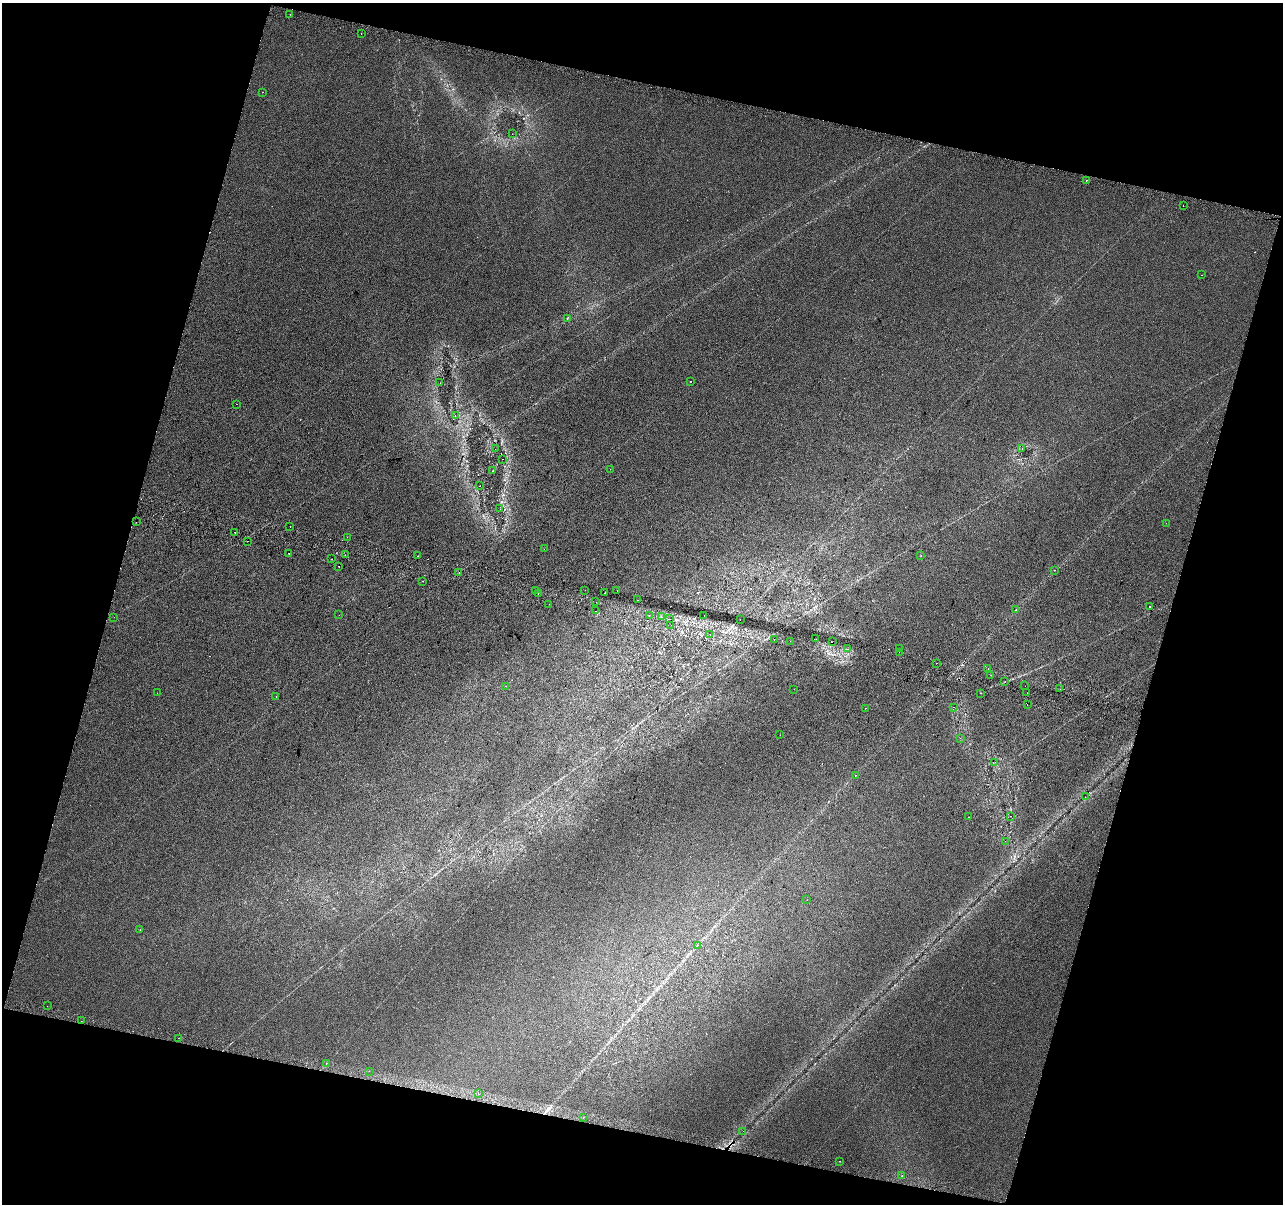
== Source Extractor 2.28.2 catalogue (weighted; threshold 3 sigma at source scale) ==
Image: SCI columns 21-5142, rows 326-5131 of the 5153 x 5395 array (HDU 1 of 3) = the unmasked area's bounding box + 8 px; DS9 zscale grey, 4 x 4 block average (1 PNG px = mean of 4 x 4 image px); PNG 1285 x 1206 px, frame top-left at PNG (2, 3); each listed source drawn as its Kron ellipse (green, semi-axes under 4 px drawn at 4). Shown black and unused: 31% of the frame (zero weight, under 2 of 3 exposures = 2% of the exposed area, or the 3 px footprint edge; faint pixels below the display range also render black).
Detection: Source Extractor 2.28.2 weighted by HDU 2 'WHT'. Background 0.00743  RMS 0.007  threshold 0.0315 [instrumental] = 3 sigma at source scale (4.5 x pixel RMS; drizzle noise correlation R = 1.50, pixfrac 1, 0.0396/0.0396 arcsec/px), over >= 5 px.
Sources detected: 121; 22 cosmic-ray / hot-pixel residue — neither listed nor drawn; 1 coinciding with a brighter row at this scale — not listed separately; the other 98 listed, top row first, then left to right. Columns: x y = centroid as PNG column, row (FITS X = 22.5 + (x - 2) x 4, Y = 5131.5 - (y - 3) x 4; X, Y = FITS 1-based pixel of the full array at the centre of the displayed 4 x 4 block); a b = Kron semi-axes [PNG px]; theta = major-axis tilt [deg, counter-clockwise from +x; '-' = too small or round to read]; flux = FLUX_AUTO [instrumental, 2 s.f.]
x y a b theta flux
290 14 2 2 - 2.6
361 33 2 2 - 4.1
263 92 2 2 - 1.2
512 134 2 2 - 0.67
1086 180 2 2 - 2.4
1183 206 2 2 - 3
1202 275 2 2 - 1
567 318 2 2 - 3.5
690 381 2 2 - 3.2
440 383 2 2 - 0.6
237 404 2 2 - 3.7
455 416 2 2 - 1.4
1022 448 2 2 - 0.77
495 449 2 2 - 0.56
502 459 2 2 - 28
610 469 2 2 - 0.91
492 471 2 2 - 1.1
480 486 2 2 - 1.1
500 509 2 2 - 0.69
136 522 2 2 - 5.1
1166 523 2 2 - 0.82
290 526 2 2 - 2.4
235 532 2 2 - 1.4
347 537 2 2 - 1
247 541 2 2 - 4.2
544 549 2 2 - 1
289 553 2 2 - 2.8
345 555 2 2 - 0.75
921 555 2 2 - 0.68
418 556 2 2 - 0.91
332 559 2 2 - 8.5
339 566 2 2 - 3.8
1054 570 2 2 - 1.6
459 572 2 2 - 0.9
423 581 2 2 - 7.9
536 590 2 2 - 0.89
585 590 2 2 - 1.2
617 591 2 2 - 0.56
538 593 2 2 - 12
605 593 2 2 - 1.7
638 600 2 2 - 1.2
596 602 2 2 - 2.1
549 604 2 2 - 4.6
1149 607 2 2 - 4.3
1016 610 2 2 - 1.1
595 611 2 2 - 7
339 615 2 2 - 0.69
649 615 2 2 - 3.4
704 615 2 2 - 6.6
114 617 2 2 - 0.57
661 617 2 2 - 0.94
670 619 2 2 - 7.3
740 620 2 2 - 1.7
671 625 2 2 - 1
710 635 2 2 - 1.2
774 639 2 2 - 5.5
816 639 2 2 - 4.8
790 641 2 2 - 0.89
832 642 2 2 - 12
899 648 2 2 - 0.98
847 649 2 2 - 3.7
899 652 2 2 - 0.99
936 663 2 2 - 28
988 669 2 2 - 0.97
991 675 2 2 - 1.1
1005 681 2 2 - 2.3
506 686 2 2 - 0.58
1025 686 2 2 - 1.6
794 689 2 2 - 0.66
1060 689 2 2 - 0.83
157 693 2 2 - 0.94
981 693 2 2 - 2.7
1027 693 2 2 - 0.8
276 697 2 2 - 6.1
1027 704 2 2 - 9.4
953 707 2 2 - 1.8
865 708 2 2 - 2.3
780 735 2 2 - 0.59
960 738 2 2 - 0.84
995 762 2 2 - 0.59
855 775 2 2 - 1.1
1085 797 2 2 - 0.52
1011 816 2 2 - 1.1
969 817 2 2 - 1.4
1005 841 2 2 - 1
807 900 2 2 - 0.89
140 930 2 2 - 3
698 945 2 2 - 0.91
47 1006 2 2 - 0.82
81 1021 2 2 - 0.69
179 1038 2 2 - 1.3
326 1063 2 2 - 1.9
369 1071 2 2 - 1.6
479 1094 2 2 - 4.6
583 1118 2 2 - 1.2
743 1131 2 2 - 1.4
839 1161 2 2 - 1.2
902 1176 2 2 - 24
Diffuse or blended objects may show on this block-average render without a row.